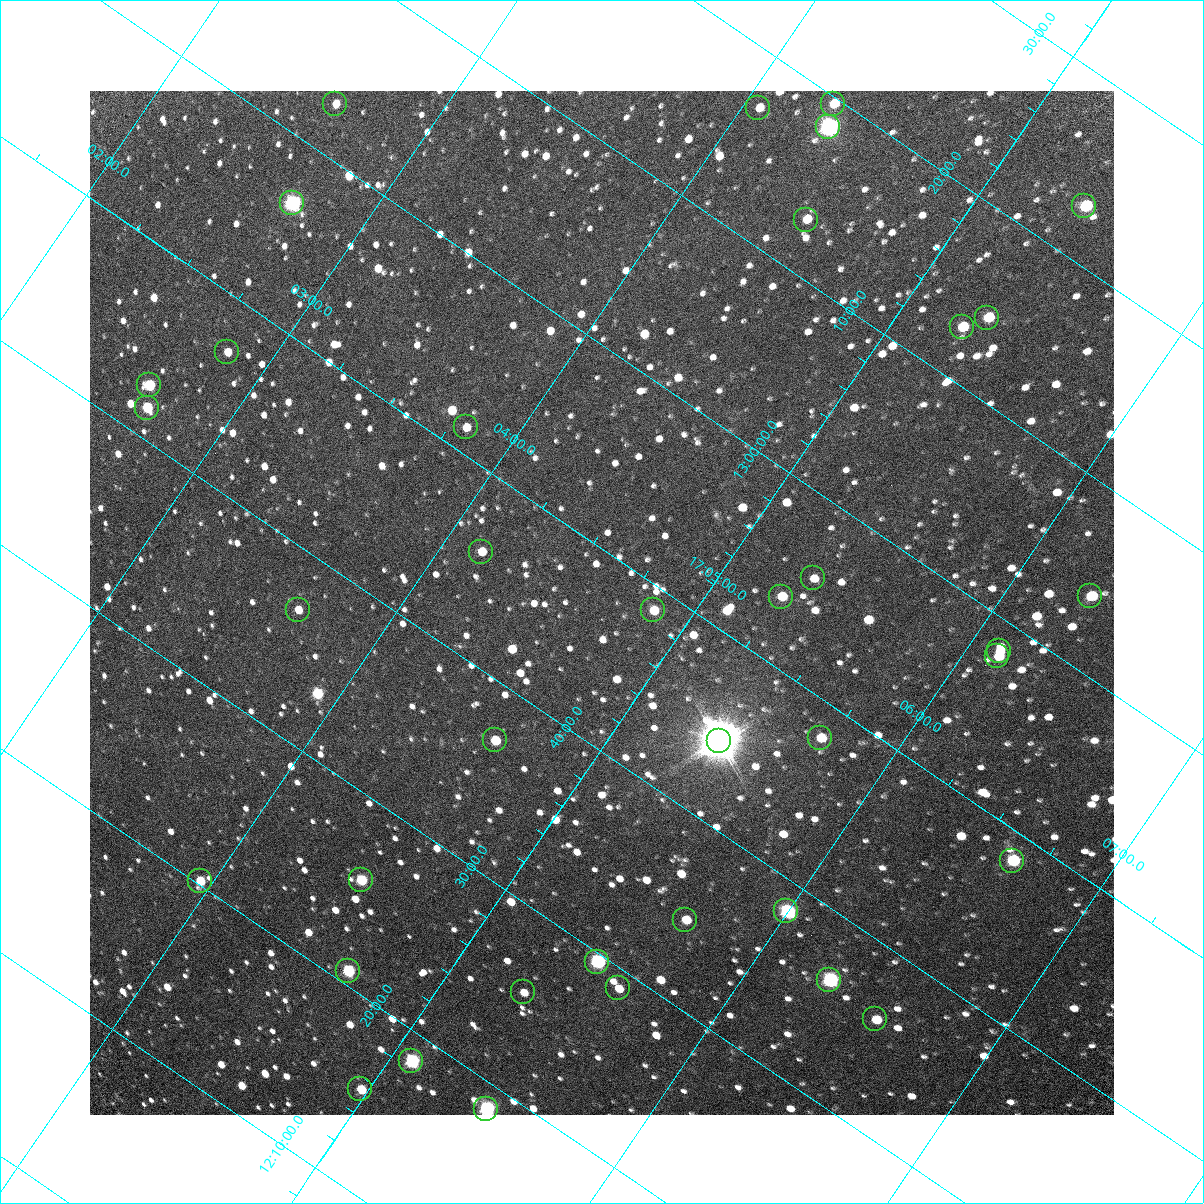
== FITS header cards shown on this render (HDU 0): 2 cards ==
NAXIS1  =                 1024 / Required FITS header
NAXIS2  =                 1024 / Required FITS header

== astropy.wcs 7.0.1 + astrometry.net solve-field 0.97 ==
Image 1024 x 1024 px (HDU 0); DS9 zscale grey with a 90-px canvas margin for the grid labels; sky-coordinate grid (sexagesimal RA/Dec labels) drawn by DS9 from the SOLVED WCS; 38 Tycho-2 reference stars matched to detected sources circled (green)
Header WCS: RA---TAN/DEC--TAN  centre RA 17:04:40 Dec +12:47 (256.17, +12.79 deg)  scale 3.57 arcsec/px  FOV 60.9' x 60.9'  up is -34 deg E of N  parity flipped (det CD > 0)
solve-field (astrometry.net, Tycho-2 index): VERIFIED the header's WCS against the Tycho-2 star catalogue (verified at 4 index scales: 11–38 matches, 0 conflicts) and refined it, rather than solving blind
Solved WCS: RA---TAN-SIP/DEC--TAN-SIP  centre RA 17:04:40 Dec +12:47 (256.17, +12.79 deg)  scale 3.57 arcsec/px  FOV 60.9' x 60.9'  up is -34 deg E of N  parity flipped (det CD > 0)
The solver's refit moves the header's centre by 1 arcsec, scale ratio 1.001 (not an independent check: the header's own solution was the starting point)
Tycho-2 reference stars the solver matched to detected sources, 38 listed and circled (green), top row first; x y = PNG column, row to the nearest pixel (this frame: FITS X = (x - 90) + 1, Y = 1024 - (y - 91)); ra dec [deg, ICRS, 3 dp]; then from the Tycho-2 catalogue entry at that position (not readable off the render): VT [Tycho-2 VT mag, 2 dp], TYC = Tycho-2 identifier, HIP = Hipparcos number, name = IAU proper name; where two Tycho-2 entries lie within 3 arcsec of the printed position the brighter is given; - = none
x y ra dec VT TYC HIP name
335 104 255.657 +13.048 11.70 984-1492-1 - -
833 104 256.075 +13.327 11.03 988-1435-1 - -
758 108 256.015 +13.282 12.12 988-539-1 - -
828 127 256.084 +13.305 8.82 988-1312-1 - -
292 203 255.678 +12.942 8.40 984-851-1 83399 -
1084 206 256.346 +13.384 9.77 988-444-1 - -
806 220 256.119 +13.217 11.48 988-1519-1 - -
987 318 256.328 +13.238 10.54 988-1880-1 - -
962 327 256.311 +13.216 10.57 988-1445-1 - -
227 352 255.709 +12.784 12.11 984-152-1 - -
149 385 255.663 +12.713 10.50 984-217-1 - -
147 408 255.673 +12.694 10.39 984-1057-1 - -
466 427 255.952 +12.856 11.81 984-1155-1 - -
481 552 256.036 +12.763 11.44 984-680-1 - -
813 578 256.331 +12.927 11.94 984-1956-1 - -
1090 596 256.574 +13.067 10.37 984-29-1 - -
781 597 256.314 +12.894 11.03 984-123-1 - -
298 610 255.916 +12.613 11.31 984-548-1 - -
653 610 256.214 +12.811 11.08 984-976-1 - -
999 651 256.528 +12.971 11.85 984-1247-1 - -
997 656 256.530 +12.966 11.63 984-140-1 - -
820 738 256.428 +12.800 10.61 984-81-1 - -
495 740 256.156 +12.617 10.57 984-293-1 - -
719 741 256.345 +12.741 4.89 984-2436-1 83613 -
1012 861 256.660 +12.807 9.63 985-579-1 - -
361 880 256.123 +12.427 10.31 984-389-1 - -
200 881 255.989 +12.337 10.91 984-1004-1 - -
786 911 256.499 +12.639 8.54 984-2205-1 83663 -
685 920 256.419 +12.576 10.78 984-452-1 - -
597 962 256.368 +12.492 8.44 984-801-1 83627 -
348 971 256.165 +12.346 9.76 984-1670-1 - -
829 980 256.575 +12.607 8.60 984-25-1 83691 -
618 988 256.401 +12.482 11.44 984-280-1 - -
523 992 256.324 +12.426 11.80 984-2157-1 - -
875 1019 256.635 +12.600 11.03 985-1537-1 - -
411 1061 256.270 +12.308 9.11 984-2229-1 - -
360 1089 256.243 +12.256 10.81 984-617-1 - -
486 1109 256.360 +12.310 8.71 984-1659-1 83624 -